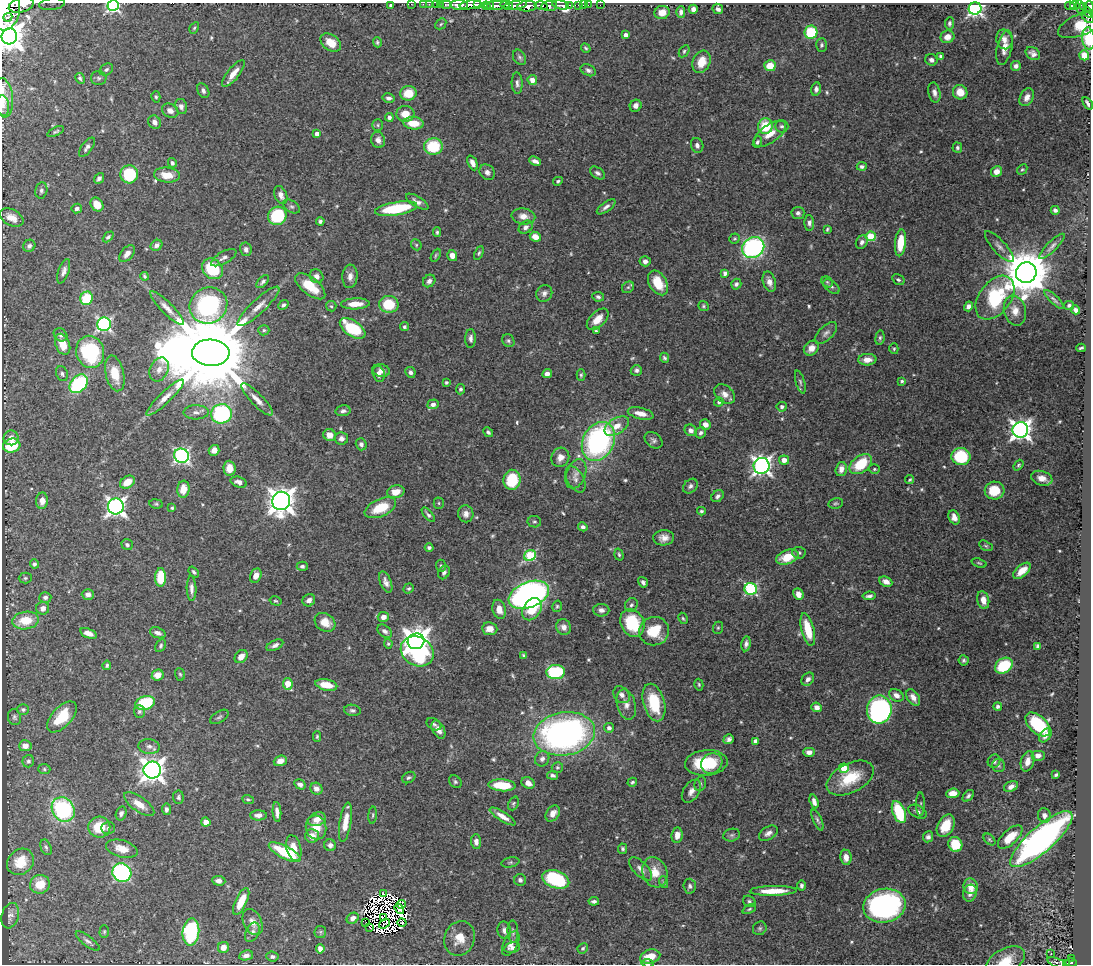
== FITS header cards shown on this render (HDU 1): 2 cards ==
NAXIS1  =                 1089
NAXIS2  =                  962

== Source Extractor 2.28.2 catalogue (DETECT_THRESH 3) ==
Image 1089 x 962 px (HDU 1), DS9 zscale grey, 1 PNG px = 1 image px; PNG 1093 x 966 px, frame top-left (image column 1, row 962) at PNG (2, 3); each listed source drawn as its Kron ellipse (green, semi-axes under 4 px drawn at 4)
Background 0.698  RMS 0.016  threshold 0.0476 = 3 sigma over >= 5 px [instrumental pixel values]
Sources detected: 595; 20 with non-positive FLUX_AUTO (blend fragments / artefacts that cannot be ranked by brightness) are neither listed nor drawn; of the other 575, the 500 brightest by FLUX_AUTO listed and drawn (75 fainter detections omitted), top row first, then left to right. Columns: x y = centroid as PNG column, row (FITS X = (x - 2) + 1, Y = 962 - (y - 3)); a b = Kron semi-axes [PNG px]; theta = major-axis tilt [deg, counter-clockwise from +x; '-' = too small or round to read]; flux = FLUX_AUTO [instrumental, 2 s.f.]
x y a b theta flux
52 4 13 5 7 4.5
411 4 2 2 - 12
423 4 2 2 - 13
429 4 2 2 - 13
436 4 2 2 - 14
477 4 3 2 - 280
21 5 13 7 14 1800
391 5 4 3 - 2.5
440 5 3 2 - 32
446 5 6 3 0 59
459 5 9 5 -3 1300
471 5 11 3 9 1200
497 5 13 3 3 450
507 5 6 3 -7 240
515 5 12 4 11 490
561 5 8 4 -12 220
569 5 3 2 - 66
579 5 3 3 - 41
583 5 2 2 - 8.7
588 5 2 2 - 12
600 5 2 2 - 7.5
1075 5 5 3 - 130
113 6 6 5 - 200
486 6 4 3 - 93
490 6 3 3 - 100
527 6 10 5 4 1700
541 6 7 3 -13 430
549 6 8 5 7 980
1070 6 5 3 - 110
1084 6 4 3 - 33
1089 6 5 3 - 260
1080 7 7 3 -81 200
693 9 4 4 - 4.7
718 9 6 5 - 4
975 9 6 6 - 320
6 10 20 14 80 5800
662 12 8 6 18 11
681 12 5 4 - 3.8
1088 12 6 3 -49 91
8 17 4 2 - 370
1088 17 7 4 -40 190
950 23 6 4 83 2.9
441 24 6 4 46 1.7
1080 25 23 10 21 52
194 28 6 4 59 1.6
811 32 6 6 - 54
626 35 4 4 - 5.5
9 36 8 7 - 1500
947 37 7 6 - 8.4
1004 39 10 8 -76 6.9
1089 39 11 6 -82 32
377 42 5 4 - 1.7
331 43 11 8 -36 16
821 45 7 5 88 2.2
586 48 5 4 - 1.7
1005 48 17 7 77 11
684 51 6 4 56 2
1033 54 8 6 -35 4.3
1084 55 5 5 - 16
941 56 4 3 - 2.8
519 57 8 6 -58 2.6
931 60 6 5 - 3.4
701 62 12 8 66 19
770 66 6 5 - 19
1016 66 5 5 - 4.1
106 70 7 5 33 2.4
588 70 8 5 -25 3.3
233 73 16 6 52 12
80 78 6 3 -60 2.1
99 78 8 7 - 2.7
532 80 5 4 - 8.6
517 83 10 5 -87 3.8
816 89 7 5 77 3.8
203 91 8 5 -61 3.9
960 92 7 7 - 13
408 93 8 7 - 23
934 93 10 6 -78 5.1
156 97 6 4 -74 1.7
1027 97 9 6 62 7.5
4 98 20 9 -83 11
389 98 6 4 -11 3.3
1088 103 7 3 -55 3.2
3 106 10 6 -84 4.1
181 106 8 6 -77 4.1
636 106 6 5 - 5.1
170 111 8 6 -31 5.5
405 114 9 8 - 15
389 117 4 4 - 3.8
155 122 7 6 - 5.3
414 123 10 6 -4 19
378 125 6 5 - 1.9
765 126 8 7 - 35
782 126 6 6 - 2.7
56 132 9 4 24 2
317 134 4 4 - 7.4
770 134 18 9 36 13
378 140 8 7 - 5.6
757 142 6 4 70 2.2
697 145 7 6 - 4
433 146 9 8 - 47
87 147 11 5 53 3.9
957 148 5 4 - 2.2
535 161 6 4 -26 4.1
172 163 5 4 - 3.2
472 163 8 4 -64 6.3
862 166 5 4 - 2.7
1022 169 6 4 46 1.6
996 171 6 5 - 8.4
487 172 8 7 - 4.7
597 173 8 5 -34 3.3
129 174 9 9 - 53
167 175 13 7 -5 15
99 178 6 4 50 3.2
558 181 5 4 - 1.8
41 190 8 6 79 3
281 195 9 6 -68 6.2
417 202 13 5 -31 4.9
97 205 7 6 - 14
292 207 9 5 -33 2.8
606 207 11 5 36 4.3
77 208 5 5 - 3
396 209 21 6 10 70
1055 210 4 4 - 2.8
798 213 6 6 - 3.2
277 216 9 9 - 66
523 216 12 8 -10 9.3
12 218 12 8 -27 10
320 221 4 4 - 2.4
809 223 8 5 -89 3.4
526 227 7 6 - 4.6
827 229 4 3 - 1.5
437 232 5 3 - 1.8
871 236 5 4 - 51
108 237 6 4 44 2
535 237 5 5 - 9.2
735 239 5 5 - 1.7
862 242 7 5 60 3.8
900 243 13 5 84 29
156 245 6 5 - 5.1
416 245 6 5 - 1.6
29 246 6 6 - 3.3
1052 246 17 5 44 4.3
753 247 11 10 - 230
999 247 20 6 -47 6.2
246 249 7 5 -77 3.8
479 253 7 4 64 1.8
127 254 10 6 51 6.2
436 255 7 4 61 1.7
452 256 6 5 - 7.2
224 258 14 6 29 4.8
645 261 5 5 - 4.6
212 269 11 9 -44 55
64 271 13 5 71 4.8
725 273 4 4 - 4.3
1026 273 10 10 - 5100
145 276 4 3 - 1.7
317 276 7 6 - 5.4
350 276 12 7 86 6.7
898 280 7 5 -31 2.4
429 281 7 5 45 3.9
263 282 8 4 45 2.7
769 282 10 6 -74 6.4
827 282 6 5 - 1.9
658 283 13 8 -59 26
736 284 5 5 - 2.9
310 286 18 8 -38 28
831 286 9 5 -36 3.2
628 287 6 5 - 2.2
544 293 9 7 57 4.3
598 297 6 5 - 2.6
87 298 7 6 - 42
995 298 25 15 53 88
1054 299 13 4 -44 3
355 304 14 5 2 14
389 304 9 8 - 40
208 305 19 17 32 180
283 305 5 4 - 2.7
1069 305 5 4 - 2.4
258 306 28 7 43 12
331 306 5 5 - 1.7
703 306 5 4 - 1.6
968 306 5 4 - 4.5
167 308 23 6 -45 8.8
1076 310 4 4 - 4.4
1015 311 15 11 -76 12
598 319 13 7 45 12
104 324 7 6 - 240
404 327 4 4 - 2.2
353 328 14 7 -34 57
264 330 5 5 - 2.1
596 331 4 3 - 1.5
826 333 14 7 44 4.8
60 335 7 6 - 3.9
471 338 9 5 88 3.9
880 338 7 4 82 2.1
508 341 7 5 -55 2.3
63 344 11 7 -67 20
811 348 8 6 42 7.8
1081 348 4 2 - 1.6
894 349 5 4 - 1.7
90 352 16 14 -75 110
211 353 19 13 -2 25000
664 358 5 4 - 2.2
867 360 9 5 3 8.2
159 369 12 9 63 7.9
381 370 9 6 -12 6.5
636 370 5 5 - 3.1
410 372 5 5 - 3.2
115 373 18 9 -77 26
62 374 7 6 - 3
379 374 8 6 -76 4.8
547 374 5 4 - 5.7
581 375 6 4 -90 1.7
902 381 3 3 - 2.1
446 382 3 3 - 1.7
800 382 12 4 -74 2.7
79 384 10 7 47 100
460 389 5 4 - 2.2
725 394 11 8 -39 8.3
165 397 25 6 44 11
257 399 22 6 -45 9
719 402 5 4 - 2.6
433 404 5 5 - 5.8
782 407 5 5 - 3.4
343 411 7 5 12 3.4
196 412 12 7 1 5.2
641 413 13 5 -13 11
221 414 10 10 - 120
705 425 5 5 - 7.5
617 426 13 7 31 12
691 430 6 5 - 4.7
1020 430 8 7 - 630
488 432 5 4 - 2.3
701 433 6 5 - 3.2
329 435 6 6 - 8.7
11 438 7 7 - 8.1
341 439 7 6 - 4.1
653 440 10 7 -37 3.6
598 441 20 15 63 230
361 444 6 5 - 3.8
12 446 9 7 17 36
214 450 5 5 - 6.4
181 456 7 7 - 280
961 456 9 8 - 56
560 457 10 9 - 8.3
784 460 5 4 - 8.5
861 464 12 8 37 41
1018 465 6 4 52 1.6
762 466 8 8 - 490
229 468 7 6 - 11
841 469 7 5 75 6.6
874 469 5 4 - 1.7
576 474 15 9 69 8.4
1042 478 11 7 -17 9.8
576 479 14 8 -60 6.3
512 480 10 8 83 44
910 480 5 3 - 1.5
127 482 8 5 34 16
239 482 8 5 -17 5.3
690 486 8 6 46 3.8
183 489 8 6 84 15
995 491 10 9 - 25
396 492 9 6 13 14
718 496 7 5 43 3.3
42 501 8 6 87 8.2
281 501 9 9 - 1200
439 503 5 5 - 1.5
836 503 7 5 11 2
156 504 7 4 -8 1.7
116 506 8 8 - 450
172 508 4 3 - 1.6
380 508 17 8 24 32
701 511 4 3 - 1.8
466 514 8 7 - 5.7
428 515 9 4 -50 2.7
954 517 7 5 -65 6.1
534 522 7 5 -11 2.1
583 527 5 4 - 3.4
664 538 10 7 3 7.7
127 545 6 5 - 2.6
986 546 7 4 -29 1.6
429 547 4 4 - 2.4
799 553 7 6 - 2.5
619 555 6 4 -72 1.9
530 556 6 5 - 88
787 557 12 7 19 23
979 563 7 4 -18 1.5
34 564 4 4 - 2.6
302 566 5 4 - 3.1
441 566 6 5 - 1.8
1022 571 10 5 41 14
194 572 6 4 -50 2.3
444 572 7 5 58 3
256 576 7 5 66 9.1
161 577 9 5 89 27
25 578 6 5 - 1.8
386 582 11 5 -68 5.1
643 582 5 4 - 3.7
886 582 6 5 - 6.2
409 588 5 4 - 1.9
191 589 12 5 -89 5
751 589 6 6 - 130
88 594 6 5 - 5.3
798 594 6 5 - 9.4
529 595 21 12 21 470
869 596 6 3 8 2.9
45 597 6 5 - 3.4
309 600 6 6 - 4.7
983 600 9 6 -77 10
276 601 6 4 -15 1.6
631 605 7 6 - 2.5
557 606 6 4 74 1.7
43 608 6 6 - 5.4
499 609 10 6 -76 10
532 609 12 8 56 26
601 610 8 6 -4 5.1
383 617 6 5 - 7.7
683 618 6 4 -62 1.6
26 620 13 9 8 27
325 622 11 8 -32 14
632 623 14 11 -63 56
564 627 8 7 - 6.7
718 628 6 5 - 1.5
490 629 7 6 - 11
808 629 17 6 -76 29
385 631 8 5 -38 3.9
654 631 15 14 - 31
88 633 9 4 -19 9
158 633 8 5 -21 4.7
416 641 8 7 - 1300
388 644 5 4 - 1.7
746 644 7 4 80 4
275 645 9 5 25 4.3
161 646 7 5 61 2
1038 646 4 4 - 2.5
417 651 17 14 -31 130
524 655 4 3 - 1.9
241 656 7 5 47 9.2
964 660 5 5 - 2.4
107 665 4 3 - 2
1004 666 9 7 33 53
556 672 9 7 2 90
180 674 6 5 - 1.6
158 675 6 5 - 9.1
808 679 7 5 52 4.4
288 684 6 4 -78 23
326 685 11 5 -11 19
699 685 6 4 -75 1.6
622 695 9 7 -45 5.8
896 695 7 5 -31 6.3
913 697 9 5 -57 7.3
654 702 19 10 -74 46
145 703 10 7 16 53
626 705 15 9 -75 9.1
998 706 4 4 - 2.7
817 707 5 5 - 6.3
23 710 6 5 - 2.4
352 710 8 5 -7 3
879 710 14 12 82 290
139 712 6 5 - 2.5
15 717 8 6 -74 2.6
62 717 19 10 47 36
219 717 10 5 32 2.8
434 724 8 5 -29 2.5
1038 724 15 8 -43 57
609 728 5 4 - 3.9
438 730 10 6 -62 8
564 734 31 21 10 390
1045 735 8 5 53 5
317 736 5 4 - 1.7
729 739 5 4 - 3.7
755 741 4 4 - 3.9
25 746 6 5 - 7.6
149 746 11 7 -7 4.9
809 752 5 4 - 5.4
1038 755 7 5 0 5.8
542 759 8 7 - 4.3
28 761 6 6 - 2.6
280 761 7 5 22 7.4
994 761 7 6 - 3.8
1027 761 10 6 75 8.1
706 763 21 12 4 53
712 763 11 9 38 23
998 765 6 6 - 2.3
557 767 6 5 - 1.7
844 768 5 4 - 30
44 769 6 5 - 1.8
152 770 8 8 - 980
553 775 5 4 - 2.6
1056 775 4 3 - 2.1
409 777 7 5 30 2.4
850 778 25 14 27 38
455 782 7 5 -45 2.2
632 782 5 4 - 1.7
528 783 7 5 -33 7.9
300 784 6 4 -31 3.6
700 784 7 5 73 2.3
502 785 13 6 -3 36
1011 787 7 5 25 6
316 789 6 5 - 5.8
691 791 13 8 56 6.8
953 793 6 5 - 12
968 796 7 4 46 2.6
178 797 7 5 -83 2.3
248 799 6 4 -20 1.7
814 802 7 4 -73 4.8
513 803 7 5 67 1.8
139 804 18 7 -36 14
920 804 12 3 89 1.9
63 809 13 11 -56 140
166 809 6 4 -85 3.5
277 812 10 4 -85 5.5
899 812 11 6 -68 55
918 812 10 6 -26 3.5
121 813 7 5 73 3.4
553 813 9 6 56 7.7
258 815 8 5 1 5.3
373 815 8 3 85 1.7
1044 815 7 6 - 5.1
503 816 15 5 -32 10
317 819 9 6 20 9.2
817 820 11 4 -65 2.6
206 822 5 4 - 7.4
345 822 20 6 81 16
946 826 12 8 61 23
99 827 11 10 - 30
316 827 12 10 -74 16
108 828 7 6 - 2.7
768 833 10 6 31 5
677 835 8 5 84 9.1
732 835 8 6 15 2.6
312 836 7 7 - 10
928 837 5 5 - 3.1
1010 837 15 7 43 19
989 839 7 4 -45 1.7
1041 839 40 12 41 390
476 842 7 5 -86 4.7
955 844 7 7 - 31
330 845 6 5 - 3.9
46 847 8 5 -68 2.5
294 848 13 7 -76 13
122 849 16 8 -16 13
623 849 5 4 - 2.2
285 852 17 6 -27 51
846 857 8 5 -83 7.5
20 862 14 12 43 20
510 862 9 5 11 2
641 869 15 7 -45 6.4
655 872 15 12 -71 18
122 873 10 9 - 220
556 879 14 8 -19 85
520 880 6 6 - 3.4
219 881 7 5 -5 5.2
663 882 6 4 -71 1.6
40 884 10 9 - 21
801 885 5 4 - 2.4
690 886 7 6 - 3.1
971 886 8 7 - 13
773 891 23 5 1 22
970 893 8 6 70 6.1
384 894 3 2 - 2.7
594 901 5 3 - 2.8
749 901 6 5 - 2.3
241 902 14 5 64 22
401 904 4 3 - 3.1
884 906 21 17 12 260
399 909 5 4 - 1.7
749 909 7 4 25 1.7
10 916 13 8 74 5
353 918 6 5 - 6.6
383 918 4 2 - 2.8
253 922 14 9 -64 8.5
366 923 2 2 - 1.5
402 923 4 2 - 3.4
384 924 6 2 37 1.6
370 927 3 2 - 2.6
760 928 7 6 - 2.3
504 930 9 6 -78 4.4
104 932 6 4 89 1.5
191 932 13 8 85 130
252 932 10 6 63 4.6
320 932 6 5 - 2
513 932 11 5 -87 3.3
459 938 18 15 71 18
88 941 14 5 -37 4.1
511 943 13 7 62 6.5
223 947 5 5 - 8.9
512 948 8 5 13 3.6
583 948 5 4 - 2
320 949 5 4 - 5.2
1051 954 3 2 - 2.5
246 955 7 5 11 4.8
272 957 6 5 - 2.9
650 957 10 7 15 19
1071 958 3 3 - 16
1006 961 21 12 27 23
1056 962 9 4 -18 2.3
648 963 6 4 -8 3.5
1071 963 6 4 -2 100
1067 964 3 3 - 31
At the frame edge (FLAGS 8, measured only in part): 21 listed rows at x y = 52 4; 411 4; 423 4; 429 4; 436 4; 21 5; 391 5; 440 5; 446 5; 459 5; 113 6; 1089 6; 6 10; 1088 17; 1089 39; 4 98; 1088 103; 3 106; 1006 961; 648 963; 1067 964
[75 fainter detections neither listed nor drawn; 20 non-positive-flux detections neither listed nor drawn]